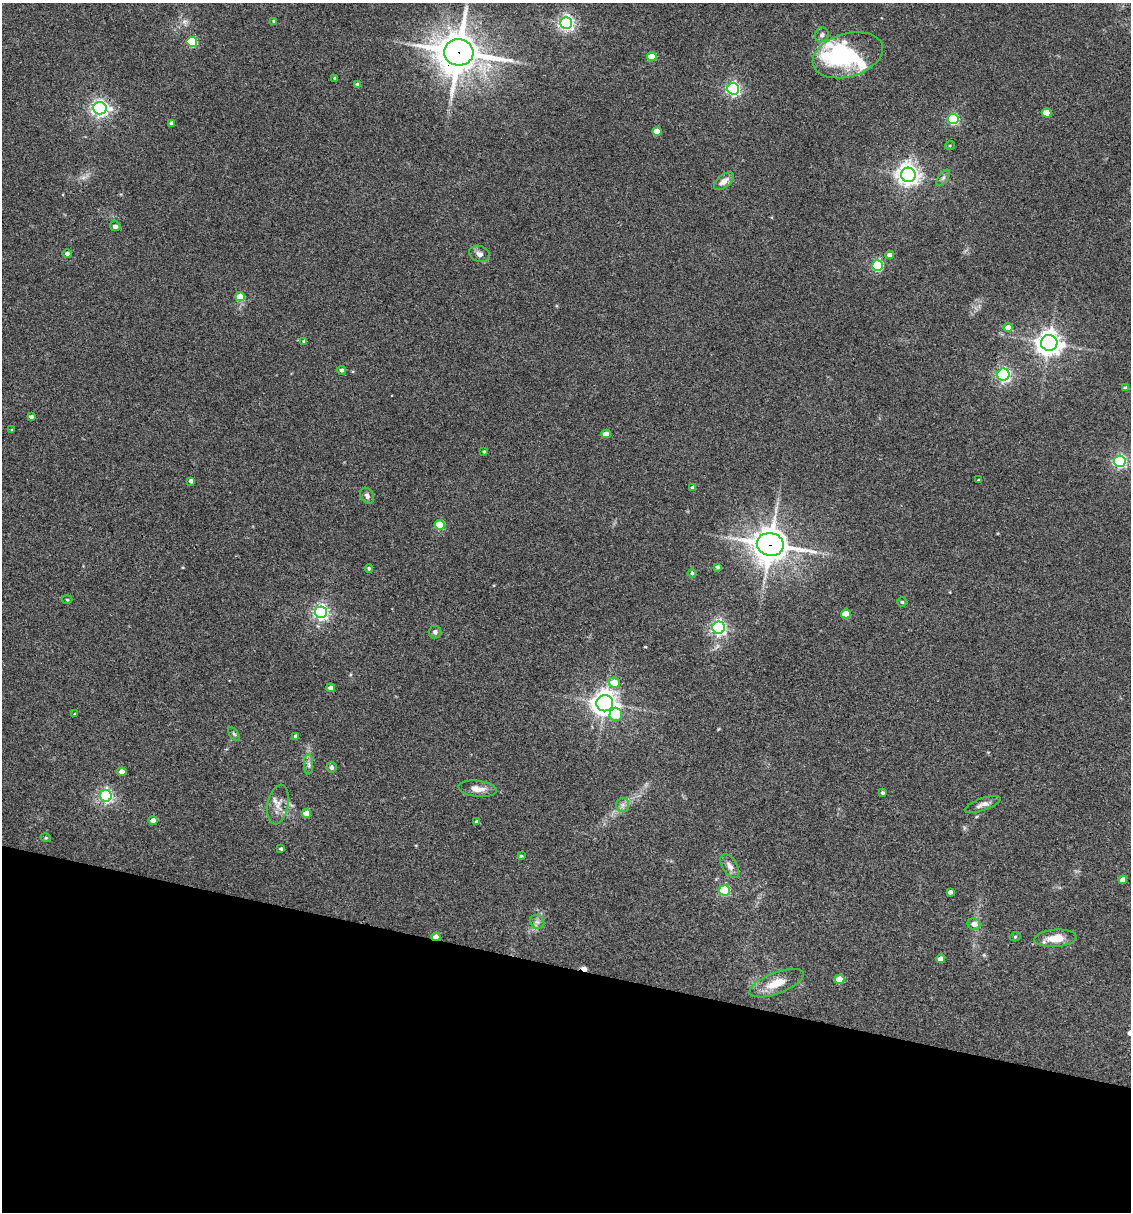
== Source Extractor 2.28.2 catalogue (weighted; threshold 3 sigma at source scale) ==
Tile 15 of 4 x 4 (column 3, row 4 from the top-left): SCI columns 2492-3620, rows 3-1212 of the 4864 x 4846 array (HDU 1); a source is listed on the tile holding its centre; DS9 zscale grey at full resolution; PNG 1133 x 1214 px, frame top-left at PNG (2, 3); each listed source drawn as its Kron ellipse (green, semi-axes under 4 px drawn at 4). Shown black and unused: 20% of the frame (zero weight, under 3 of 4 exposures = <1% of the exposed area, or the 3 px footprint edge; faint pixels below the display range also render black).
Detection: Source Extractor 2.28.2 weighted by HDU 2 'WHT'; one run over the whole footprint, this tile lists its part. Background 0.127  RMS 0.0075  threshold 0.0338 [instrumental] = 3 sigma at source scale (4.5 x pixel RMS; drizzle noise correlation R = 1.50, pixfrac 1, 0.05/0.05 arcsec/px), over >= 5 px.
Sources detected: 90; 1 inside a brighter object's white glare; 1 cosmic-ray / hot-pixel residue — neither listed nor drawn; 3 inside a brighter listed object's ellipse — not listed separately; the other 85 listed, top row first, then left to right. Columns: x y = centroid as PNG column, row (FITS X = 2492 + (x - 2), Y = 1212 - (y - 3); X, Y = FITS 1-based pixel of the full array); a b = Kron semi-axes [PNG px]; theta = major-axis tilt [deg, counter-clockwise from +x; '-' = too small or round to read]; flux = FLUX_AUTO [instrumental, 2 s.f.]
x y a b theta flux
274 21 4 3 - 1.2
566 23 6 6 - 220
822 35 7 6 - 2.4
192 42 5 5 - 39
459 52 14 13 - 2200
848 55 36 21 16 59
652 57 5 4 - 14
335 78 4 3 - 1.4
358 84 4 4 - 1.7
733 89 6 5 - 170
100 108 7 6 - 260
1047 113 5 4 - 13
953 119 5 5 - 79
172 123 4 4 - 2.5
657 131 4 4 - 10
950 145 5 3 - 0.76
908 175 7 7 - 510
943 178 9 4 54 1.8
724 181 12 6 40 5.1
115 226 5 5 - 2.6
67 254 4 4 - 2.1
480 254 10 8 -23 3.6
890 255 4 4 - 4.1
877 266 5 5 - 64
240 297 5 4 - 12
1008 327 5 4 - 8.1
304 341 4 4 - 1
1049 343 8 8 - 640
342 370 4 4 - 1.7
1003 375 6 6 - 170
1126 388 4 4 - 2
31 417 4 3 - 1.9
12 430 3 3 - 0.72
606 434 4 4 - 7.1
484 452 3 3 - 0.9
1120 461 6 5 - 140
979 480 3 2 - 0.54
191 481 4 3 - 1.9
693 487 4 4 - 2.5
367 496 8 6 -59 2.4
440 525 5 4 - 30
770 544 13 11 -11 1300
717 567 4 4 - 1.6
369 568 4 4 - 1.1
692 573 4 4 - 0.98
67 600 5 3 - 0.72
902 602 4 4 - 0.97
321 612 6 6 - 220
846 614 5 4 - 16
719 628 6 6 - 220
435 632 6 6 - 2.3
614 683 5 5 - 12
331 688 4 4 - 4.1
605 703 8 8 - 630
75 714 4 3 - 0.61
616 714 7 6 - 18
234 734 8 4 -53 1.3
295 736 4 4 - 1.7
309 765 10 4 -90 2.4
331 767 5 5 - 2.3
122 772 4 4 - 5.9
477 789 19 8 -7 6.4
883 793 3 3 - 1.2
106 796 6 6 - 150
983 804 19 6 20 4.3
278 805 20 10 79 7.5
623 805 7 6 - 2.6
307 813 5 4 - 10
153 821 4 4 - 5.2
477 822 4 4 - 1.8
46 838 5 3 - 0.77
281 849 4 3 - 1.2
521 856 3 3 - 0.87
730 866 13 7 -58 4.3
1123 880 4 4 - 6.2
724 890 5 5 - 59
950 892 4 4 - 2.5
537 922 8 6 -43 2.3
974 924 6 6 - 5.4
436 937 4 3 - 10
1015 937 5 3 - 0.68
1056 938 21 8 4 12
940 959 4 4 - 5.4
839 979 5 4 - 14
777 983 29 10 21 15
Overlapping masked pixels (flux is a lower limit): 4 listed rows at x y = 459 52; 100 108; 770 544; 436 937